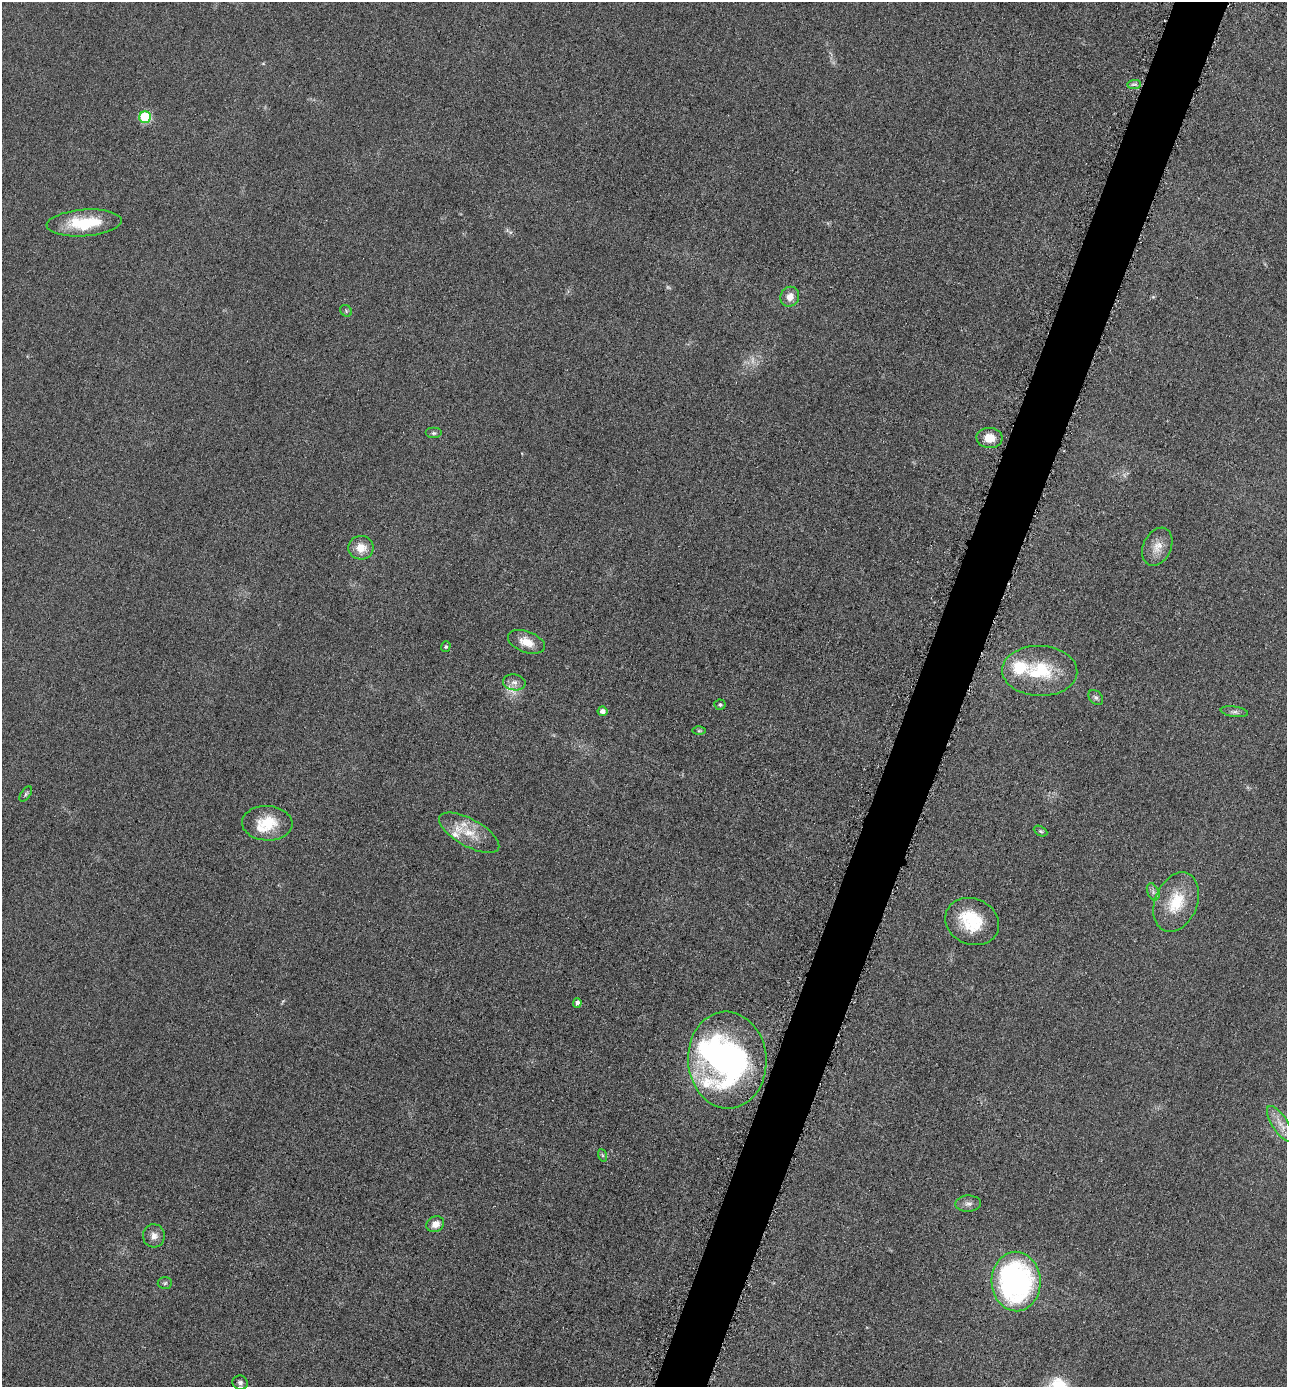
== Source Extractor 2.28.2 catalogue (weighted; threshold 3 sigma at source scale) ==
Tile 10 of 4 x 4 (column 2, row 3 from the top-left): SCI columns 1579-2863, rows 1399-2783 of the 5584 x 5572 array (HDU 1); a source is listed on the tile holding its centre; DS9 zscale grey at full resolution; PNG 1289 x 1389 px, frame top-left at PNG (2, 2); each listed source drawn as its Kron ellipse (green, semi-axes under 4 px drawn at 4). Shown black and unused: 4% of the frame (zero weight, under 3 of 6 exposures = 2% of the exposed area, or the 3 px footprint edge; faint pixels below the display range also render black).
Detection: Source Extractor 2.28.2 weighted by HDU 2 'WHT'; one run over the whole footprint, this tile lists its part. Background 0.0494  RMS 0.0096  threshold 0.0393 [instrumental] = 3 sigma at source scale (4.09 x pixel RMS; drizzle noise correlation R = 1.36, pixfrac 0.8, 0.05/0.05 arcsec/px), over >= 5 px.
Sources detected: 45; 5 too faint to see at this stretch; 2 inside a brighter object's white glare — neither listed nor drawn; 3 inside a brighter listed object's ellipse — not listed separately; the other 35 listed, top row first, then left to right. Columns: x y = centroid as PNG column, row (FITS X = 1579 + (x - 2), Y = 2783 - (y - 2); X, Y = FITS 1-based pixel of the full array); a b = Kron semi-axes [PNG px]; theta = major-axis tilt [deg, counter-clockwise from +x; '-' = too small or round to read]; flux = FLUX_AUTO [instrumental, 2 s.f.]
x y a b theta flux
1134 84 7 4 1 2.1
145 117 6 6 - 67
84 223 37 13 4 41
790 297 10 9 - 8.1
346 311 6 5 - 1.4
434 433 8 5 0 2
989 438 13 10 -4 12
1157 547 20 14 65 12
361 548 12 12 - 13
526 642 19 10 -20 12
446 647 5 5 - 1.3
1040 671 37 25 -2 49
514 682 11 8 -9 4.7
1096 697 8 6 -49 2.4
720 705 5 5 - 2.1
602 711 5 5 - 4.1
1234 712 13 5 -8 3.1
699 731 6 4 1 1.3
26 794 9 4 54 1.7
267 823 25 17 -2 27
1041 831 7 4 -27 1.5
469 833 34 13 -29 23
1153 892 9 5 -66 3.1
1176 902 31 21 68 34
972 922 27 23 -23 37
577 1003 5 4 - 3.7
727 1060 48 39 -86 280
1280 1124 21 8 -57 9.6
602 1155 6 4 -71 1.3
968 1204 13 8 1 4.3
435 1224 9 7 29 7
154 1236 11 11 - 6.1
1016 1282 30 24 -89 200
165 1283 7 6 - 1.9
240 1383 7 7 - 2.6